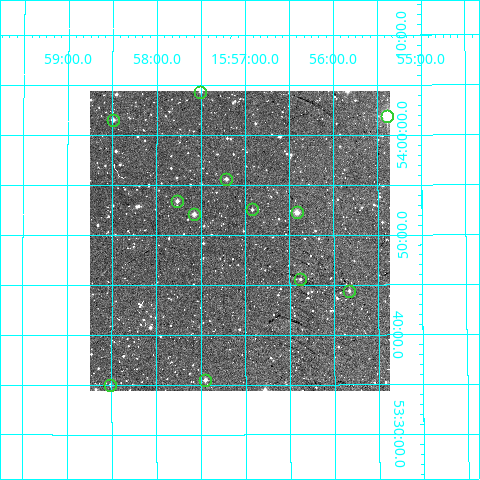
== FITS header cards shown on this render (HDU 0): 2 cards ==
NAXIS1  =                  300
NAXIS2  =                  300

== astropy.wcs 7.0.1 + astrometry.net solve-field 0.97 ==
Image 300 x 300 px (HDU 0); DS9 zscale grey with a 90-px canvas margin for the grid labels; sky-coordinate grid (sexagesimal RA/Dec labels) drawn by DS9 from the SOLVED WCS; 12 Tycho-2 reference stars matched to detected sources circled (green)
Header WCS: RA---TAN/DEC--TAN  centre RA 15:57:04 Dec +53:49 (239.27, +53.82 deg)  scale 6 arcsec/px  FOV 30.0' x 30.0'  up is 0 deg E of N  parity normal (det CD < 0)
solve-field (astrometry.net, Tycho-2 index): VERIFIED the header's WCS against the Tycho-2 star catalogue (verified at 2 index scales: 9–12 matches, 0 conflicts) and refined it, rather than solving blind
Solved WCS: RA---TAN-SIP/DEC--TAN-SIP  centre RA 15:57:04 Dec +53:49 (239.27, +53.82 deg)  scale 5.99 arcsec/px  FOV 29.9' x 30.0'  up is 0 deg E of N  parity normal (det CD < 0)
The solver's refit moves the header's centre by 1.7 arcsec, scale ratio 0.9983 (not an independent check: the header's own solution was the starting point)
Tycho-2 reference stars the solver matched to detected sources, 12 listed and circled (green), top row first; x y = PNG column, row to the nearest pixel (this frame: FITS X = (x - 90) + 1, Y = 300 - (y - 91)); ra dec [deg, ICRS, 3 dp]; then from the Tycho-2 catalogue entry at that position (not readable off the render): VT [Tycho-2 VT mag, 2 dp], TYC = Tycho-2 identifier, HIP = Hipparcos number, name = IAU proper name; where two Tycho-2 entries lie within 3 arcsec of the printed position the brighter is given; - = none
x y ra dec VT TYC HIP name
200 92 239.377 +54.072 12.17 3870-1854-1 - -
387 116 238.846 +54.032 8.32 3870-1633-1 77970 -
113 120 239.623 +54.026 11.58 3870-701-1 - -
226 179 239.303 +53.927 11.65 3870-1754-1 - -
177 201 239.441 +53.891 11.94 3870-777-1 - -
252 209 239.230 +53.876 12.92 3870-147-1 - -
297 212 239.104 +53.871 10.63 3870-65-1 - -
194 214 239.395 +53.868 11.02 3870-683-1 - -
300 279 239.094 +53.760 11.86 3870-817-1 - -
349 291 238.957 +53.740 11.85 3870-1482-1 - -
205 380 239.363 +53.592 11.65 3870-1148-1 - -
110 385 239.629 +53.584 12.44 3870-1296-1 - -